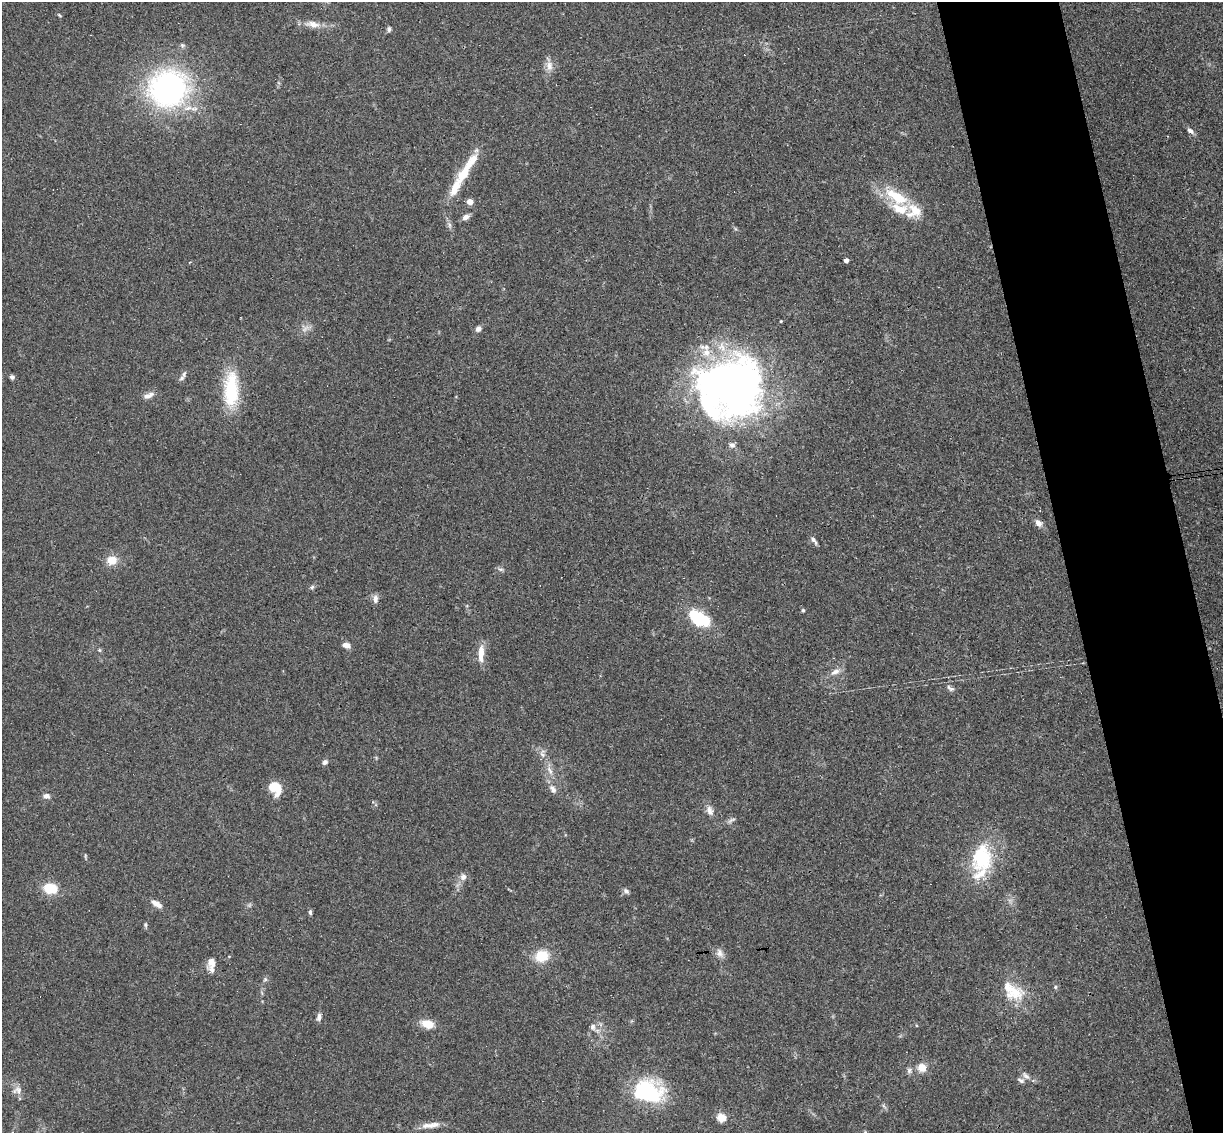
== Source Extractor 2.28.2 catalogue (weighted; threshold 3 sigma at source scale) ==
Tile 6 of 4 x 4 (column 2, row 2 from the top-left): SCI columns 1278-2498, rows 2412-3542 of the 4999 x 4935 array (HDU 1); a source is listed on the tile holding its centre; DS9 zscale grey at full resolution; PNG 1225 x 1135 px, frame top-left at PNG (2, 2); no overlay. Shown black and unused: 9% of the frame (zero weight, under 3 of 4 exposures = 6% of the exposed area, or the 3 px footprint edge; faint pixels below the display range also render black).
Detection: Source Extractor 2.28.2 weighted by HDU 2 'WHT'; one run over the whole footprint, this tile lists its part. Background 0.163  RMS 0.0072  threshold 0.0322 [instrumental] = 3 sigma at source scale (4.5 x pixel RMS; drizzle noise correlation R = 1.50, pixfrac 1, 0.05/0.05 arcsec/px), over >= 5 px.
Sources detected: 73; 1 too faint to see at this stretch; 2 inside a brighter object's white glare — not listed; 6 inside a brighter listed object's ellipse — not listed separately; the other 64 listed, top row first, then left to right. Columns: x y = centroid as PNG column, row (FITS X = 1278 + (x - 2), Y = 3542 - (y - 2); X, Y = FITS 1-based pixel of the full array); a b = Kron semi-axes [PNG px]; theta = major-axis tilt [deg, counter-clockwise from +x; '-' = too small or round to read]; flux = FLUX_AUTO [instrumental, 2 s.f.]
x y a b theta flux
59 15 5 4 - 0.78
313 24 20 9 -10 7.4
389 29 8 5 88 1.5
549 66 15 9 -88 5.5
168 88 29 27 13 200
1190 131 9 6 -36 2.7
466 170 53 10 58 25
897 197 36 14 -31 27
470 202 4 4 - 9.2
466 217 8 6 24 3.5
846 260 4 4 - 3
305 328 12 5 48 3.2
478 329 8 6 38 2.6
184 374 10 6 62 2.4
12 377 5 5 - 1.9
733 386 61 56 -9 400
231 389 46 18 88 38
148 396 14 7 21 4.2
732 445 9 7 -10 2.3
1038 523 10 7 -41 4
814 540 13 5 -57 2.3
112 560 13 10 9 9
501 569 8 4 -8 1.5
312 587 6 5 - 1.4
375 599 12 7 -87 3.2
803 610 5 4 - 0.98
699 618 27 18 -25 28
346 645 9 6 -14 3.9
99 650 6 4 -89 0.9
481 654 21 7 87 8.8
835 672 14 7 24 4.6
950 688 12 6 -31 2.3
542 754 13 7 -78 3.7
325 762 8 6 45 1.9
550 770 15 5 -60 3.9
273 786 13 12 - 12
553 789 13 7 -55 4
47 796 9 7 -6 2.7
710 810 14 8 -67 4.4
982 858 37 26 83 48
463 877 8 7 - 3.5
50 888 17 12 -9 15
626 891 8 6 -29 1.9
156 904 12 6 -32 5.4
310 912 7 4 -81 1.3
145 925 6 5 - 1.2
720 953 13 9 -65 4.1
542 956 16 13 15 16
211 964 17 8 -87 6.4
265 979 6 5 - 1.3
1055 987 5 4 - 1.1
1013 991 34 20 -33 22
319 1017 10 6 82 2.6
427 1024 15 10 -16 9.6
593 1027 9 7 87 2.8
922 1068 6 6 - 13
909 1070 8 6 88 2
1026 1076 12 6 -44 3.1
1021 1080 10 6 -29 2.2
17 1090 14 10 9 4.8
647 1092 33 22 -9 62
721 1117 5 5 - 28
433 1125 21 7 16 6.4
865 1132 5 4 - 0.74
Isophote crosses this tile's border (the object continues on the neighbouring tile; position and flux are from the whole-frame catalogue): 1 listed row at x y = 865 1132